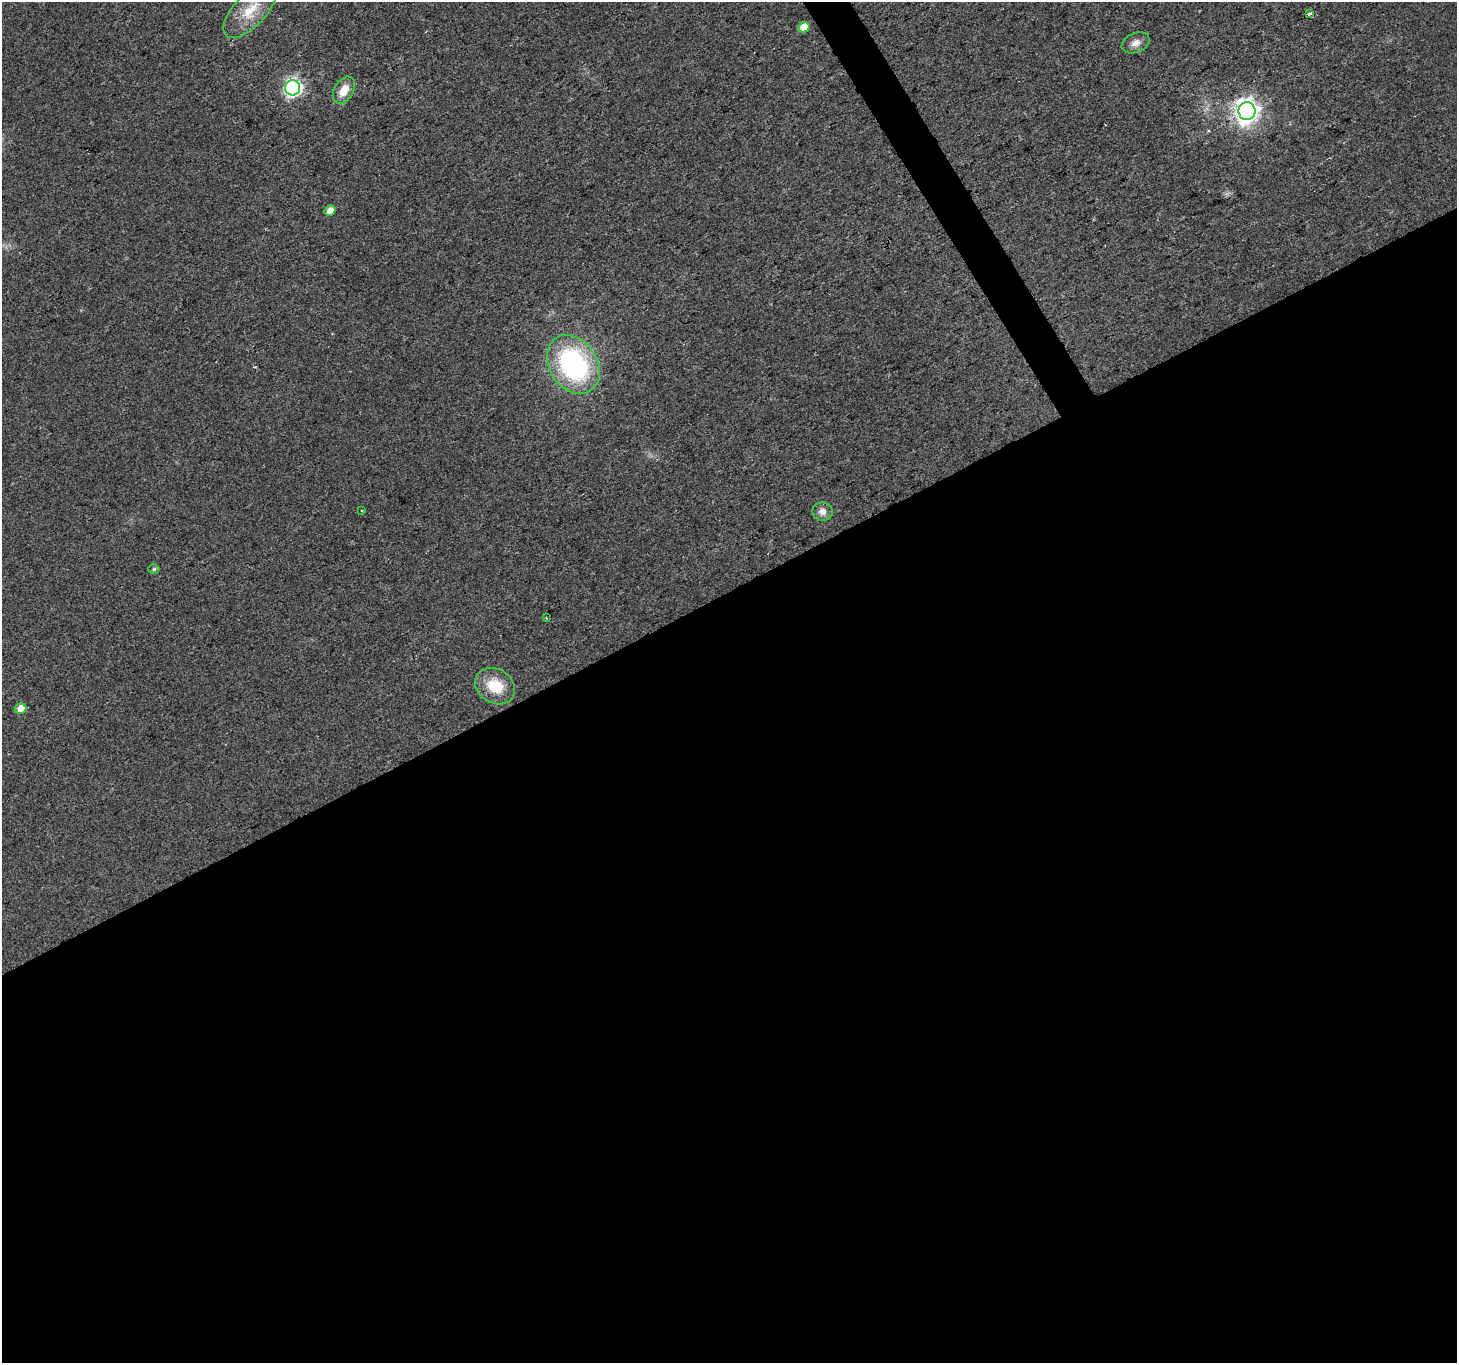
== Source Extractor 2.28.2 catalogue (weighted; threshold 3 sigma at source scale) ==
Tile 15 of 4 x 4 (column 3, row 4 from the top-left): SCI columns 2916-4370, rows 169-1529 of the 5826 x 5719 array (HDU 1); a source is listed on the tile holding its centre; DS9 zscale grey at full resolution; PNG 1459 x 1365 px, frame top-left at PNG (2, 2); each listed source drawn as its Kron ellipse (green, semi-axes under 4 px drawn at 4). Shown black and unused: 58% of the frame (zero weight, under 2 of 3 exposures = <1% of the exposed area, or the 3 px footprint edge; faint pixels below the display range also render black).
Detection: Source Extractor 2.28.2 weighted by HDU 2 'WHT'; one run over the whole footprint, this tile lists its part. Background 0.0247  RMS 0.0056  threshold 0.025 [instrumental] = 3 sigma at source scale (4.5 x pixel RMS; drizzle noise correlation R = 1.50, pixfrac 1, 0.0396/0.0396 arcsec/px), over >= 5 px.
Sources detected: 15; all 15 listed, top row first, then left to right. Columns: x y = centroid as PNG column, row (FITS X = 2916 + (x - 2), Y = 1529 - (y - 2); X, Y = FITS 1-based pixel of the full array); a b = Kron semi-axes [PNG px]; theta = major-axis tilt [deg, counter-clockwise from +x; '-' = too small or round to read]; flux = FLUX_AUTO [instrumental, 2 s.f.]
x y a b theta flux
250 10 35 16 46 15
1309 14 4 3 - 5.9
804 27 6 5 - 8.8
1136 43 15 9 23 4.2
293 88 7 7 - 170
344 90 15 9 59 7.9
1247 111 9 8 - 450
330 210 6 5 - 4.9
573 364 31 24 -56 96
362 511 3 2 - 0.45
822 512 10 9 - 3.5
154 569 5 5 - 1
546 618 2 2 - 0.35
495 686 21 17 -32 16
20 708 6 5 - 5.7